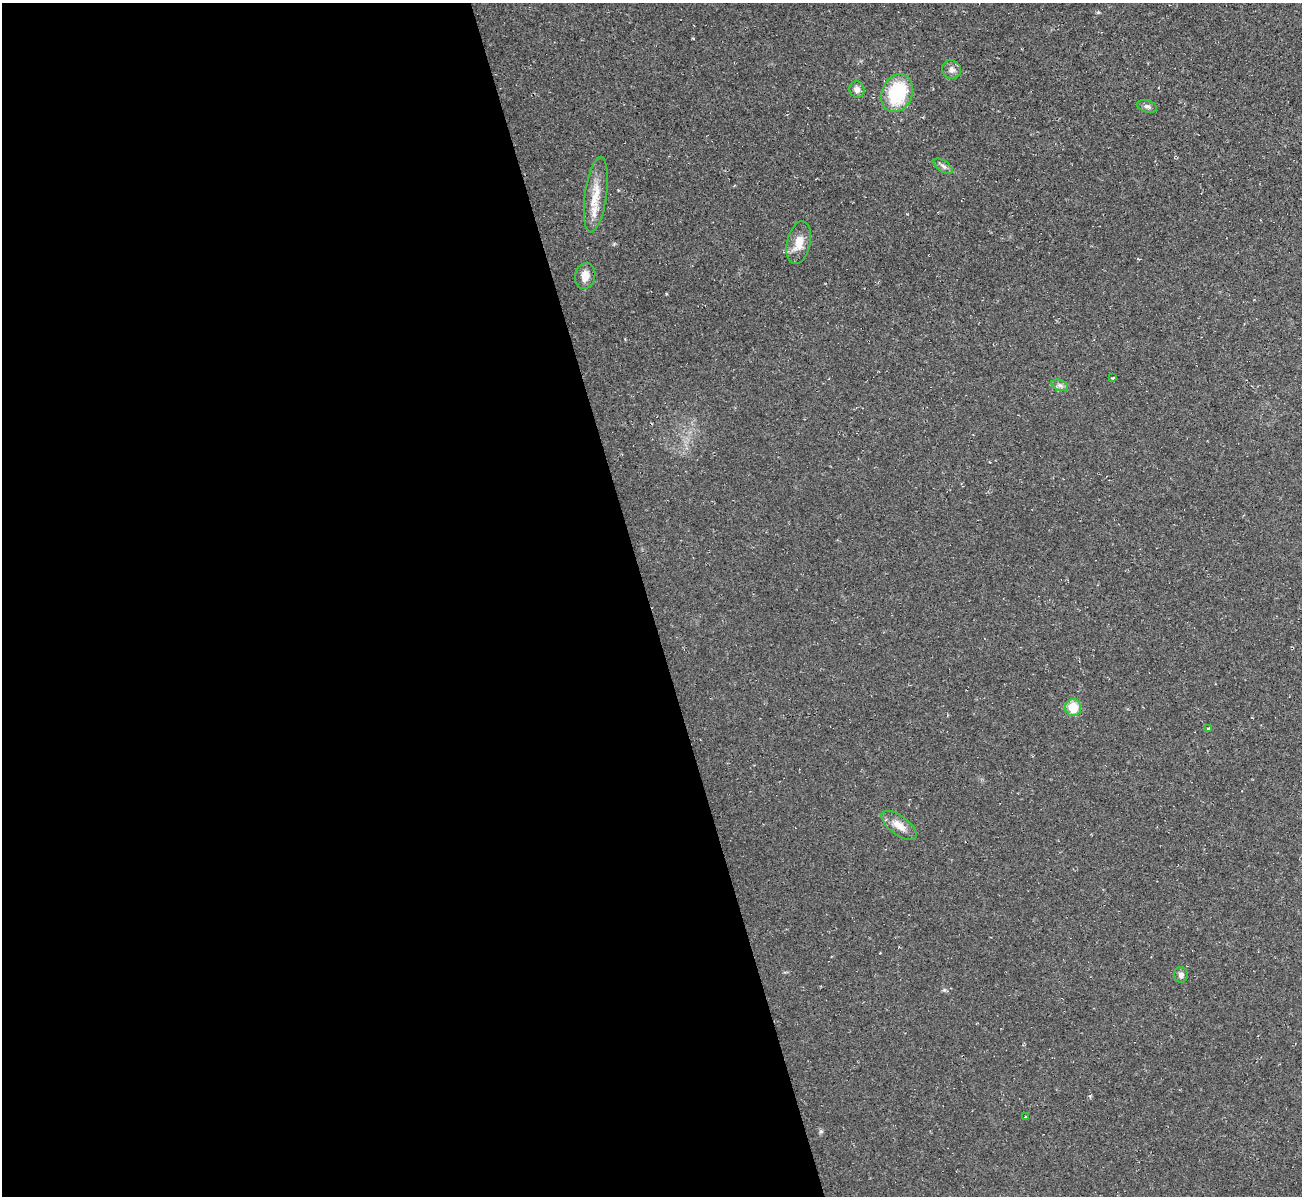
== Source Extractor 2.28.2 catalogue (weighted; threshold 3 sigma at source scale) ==
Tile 9 of 4 x 4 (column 1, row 3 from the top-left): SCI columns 1-1300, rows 1336-2529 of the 5198 x 5179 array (HDU 1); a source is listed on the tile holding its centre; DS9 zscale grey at full resolution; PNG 1304 x 1198 px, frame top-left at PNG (2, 3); each listed source drawn as its Kron ellipse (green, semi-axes under 4 px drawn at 4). Shown black and unused: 50% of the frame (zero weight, under 2 of 3 exposures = <1% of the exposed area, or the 3 px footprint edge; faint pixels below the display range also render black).
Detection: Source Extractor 2.28.2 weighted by HDU 2 'WHT'; one run over the whole footprint, this tile lists its part. Background 0.0232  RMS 0.0062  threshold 0.0278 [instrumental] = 3 sigma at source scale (4.5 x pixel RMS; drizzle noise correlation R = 1.50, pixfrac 1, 0.05/0.05 arcsec/px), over >= 5 px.
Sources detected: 16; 1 cosmic-ray / hot-pixel residue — neither listed nor drawn; the other 15 listed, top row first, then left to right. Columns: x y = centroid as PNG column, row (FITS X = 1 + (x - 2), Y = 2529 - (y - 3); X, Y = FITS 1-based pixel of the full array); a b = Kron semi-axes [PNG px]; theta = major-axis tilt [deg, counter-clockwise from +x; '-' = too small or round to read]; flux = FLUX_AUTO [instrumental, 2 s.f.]
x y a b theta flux
952 70 10 9 - 3.2
857 89 8 7 - 3
897 93 19 15 68 36
1147 106 10 6 -19 1.9
943 166 11 5 -34 2.1
596 195 38 11 82 13
799 243 22 11 77 8.6
585 276 13 10 78 5.9
1113 378 3 3 - 1.6
1060 385 9 5 -19 1.8
1073 707 8 8 - 13
1208 728 3 3 - 0.72
899 826 21 9 -36 7.1
1181 975 7 7 - 2
1025 1117 3 2 - 1.2
Unlisted compact peaks at least as high as the median listed source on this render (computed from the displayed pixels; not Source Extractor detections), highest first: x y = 821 1131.